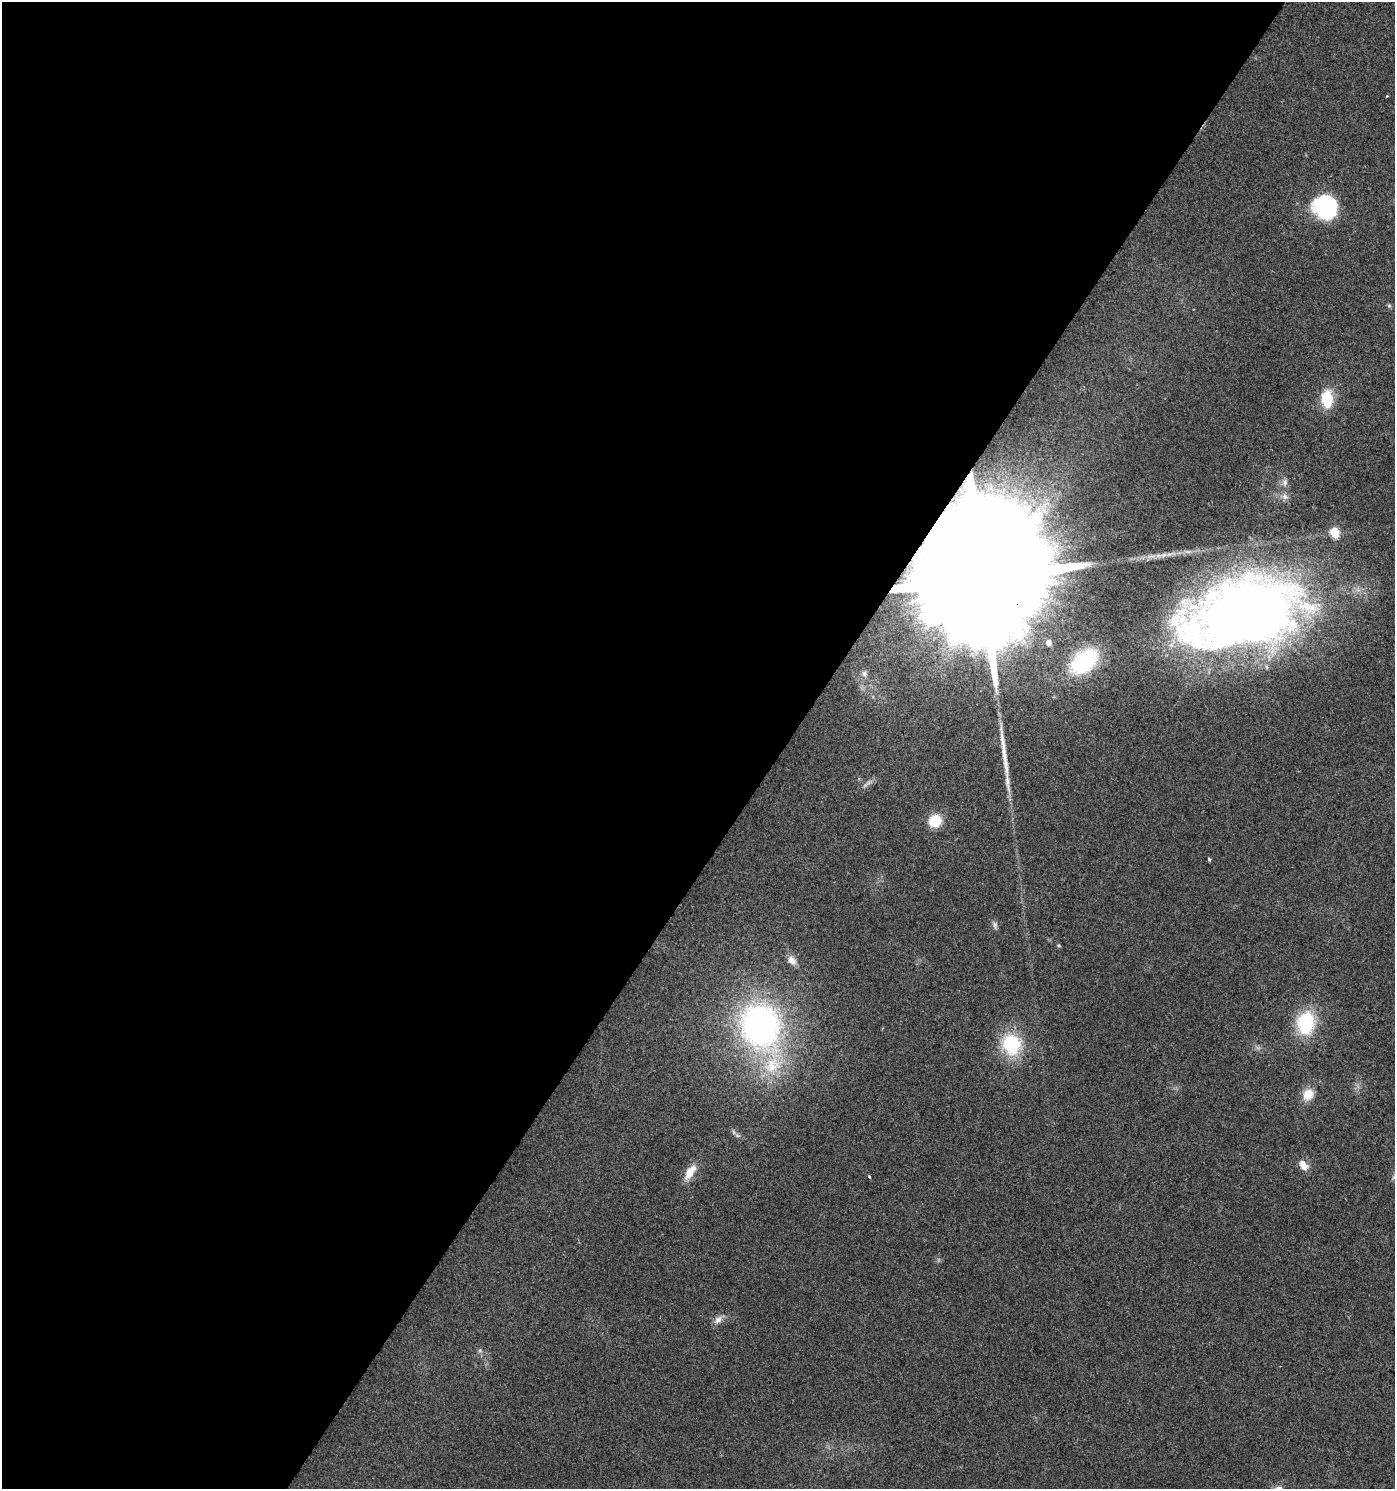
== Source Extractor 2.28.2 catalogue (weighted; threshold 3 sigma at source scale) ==
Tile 5 of 4 x 4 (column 1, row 2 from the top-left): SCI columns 249-1641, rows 2975-4461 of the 6001 x 5954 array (HDU 1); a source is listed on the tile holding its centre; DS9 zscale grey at full resolution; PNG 1397 x 1491 px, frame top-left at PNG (2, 2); no overlay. Shown black and unused: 56% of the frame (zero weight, under 2 of 3 exposures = <1% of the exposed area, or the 3 px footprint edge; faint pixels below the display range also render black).
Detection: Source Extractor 2.28.2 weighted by HDU 2 'WHT'; one run over the whole footprint, this tile lists its part. Background 0.0242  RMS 0.0061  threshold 0.0276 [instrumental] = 3 sigma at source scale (4.5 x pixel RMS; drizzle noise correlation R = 1.50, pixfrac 1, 0.0396/0.0396 arcsec/px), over >= 5 px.
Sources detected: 32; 1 inside a brighter object's white glare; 1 cosmic-ray / hot-pixel residue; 1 long thin detection or spike segment (spike, bleed or trail) — not listed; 2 inside a brighter listed object's ellipse — not listed separately; the other 27 listed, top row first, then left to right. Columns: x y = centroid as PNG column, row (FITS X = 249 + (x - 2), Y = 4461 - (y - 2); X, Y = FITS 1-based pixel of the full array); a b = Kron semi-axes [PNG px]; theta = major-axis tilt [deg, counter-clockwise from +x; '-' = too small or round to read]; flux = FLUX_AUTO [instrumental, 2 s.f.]
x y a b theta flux
1327 207 32 22 30 40
1389 306 6 5 - 1
1327 399 20 12 -87 19
1285 482 10 8 -90 2.7
1285 496 10 6 -17 2.8
1335 532 6 5 - 29
982 577 61 27 -40 69000
1245 614 124 71 11 550
1049 642 6 6 - 4
1084 661 29 18 40 63
864 674 10 8 -75 2.9
868 783 11 4 29 2
935 821 11 10 - 18
1209 859 5 4 - 0.81
995 925 10 6 -81 1.9
1059 945 5 4 - 0.76
792 960 13 9 -47 4.7
1306 1023 25 19 83 38
760 1026 47 39 -71 210
1011 1044 23 20 -77 37
1308 1094 15 12 63 9.2
737 1135 7 4 -19 1.3
1303 1165 11 7 -56 6.3
690 1172 21 10 56 8.8
869 1176 3 3 - 2.3
718 1320 13 9 39 3.8
480 1351 6 4 -19 1
Overlapping masked pixels (flux is a lower limit): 1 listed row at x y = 982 577